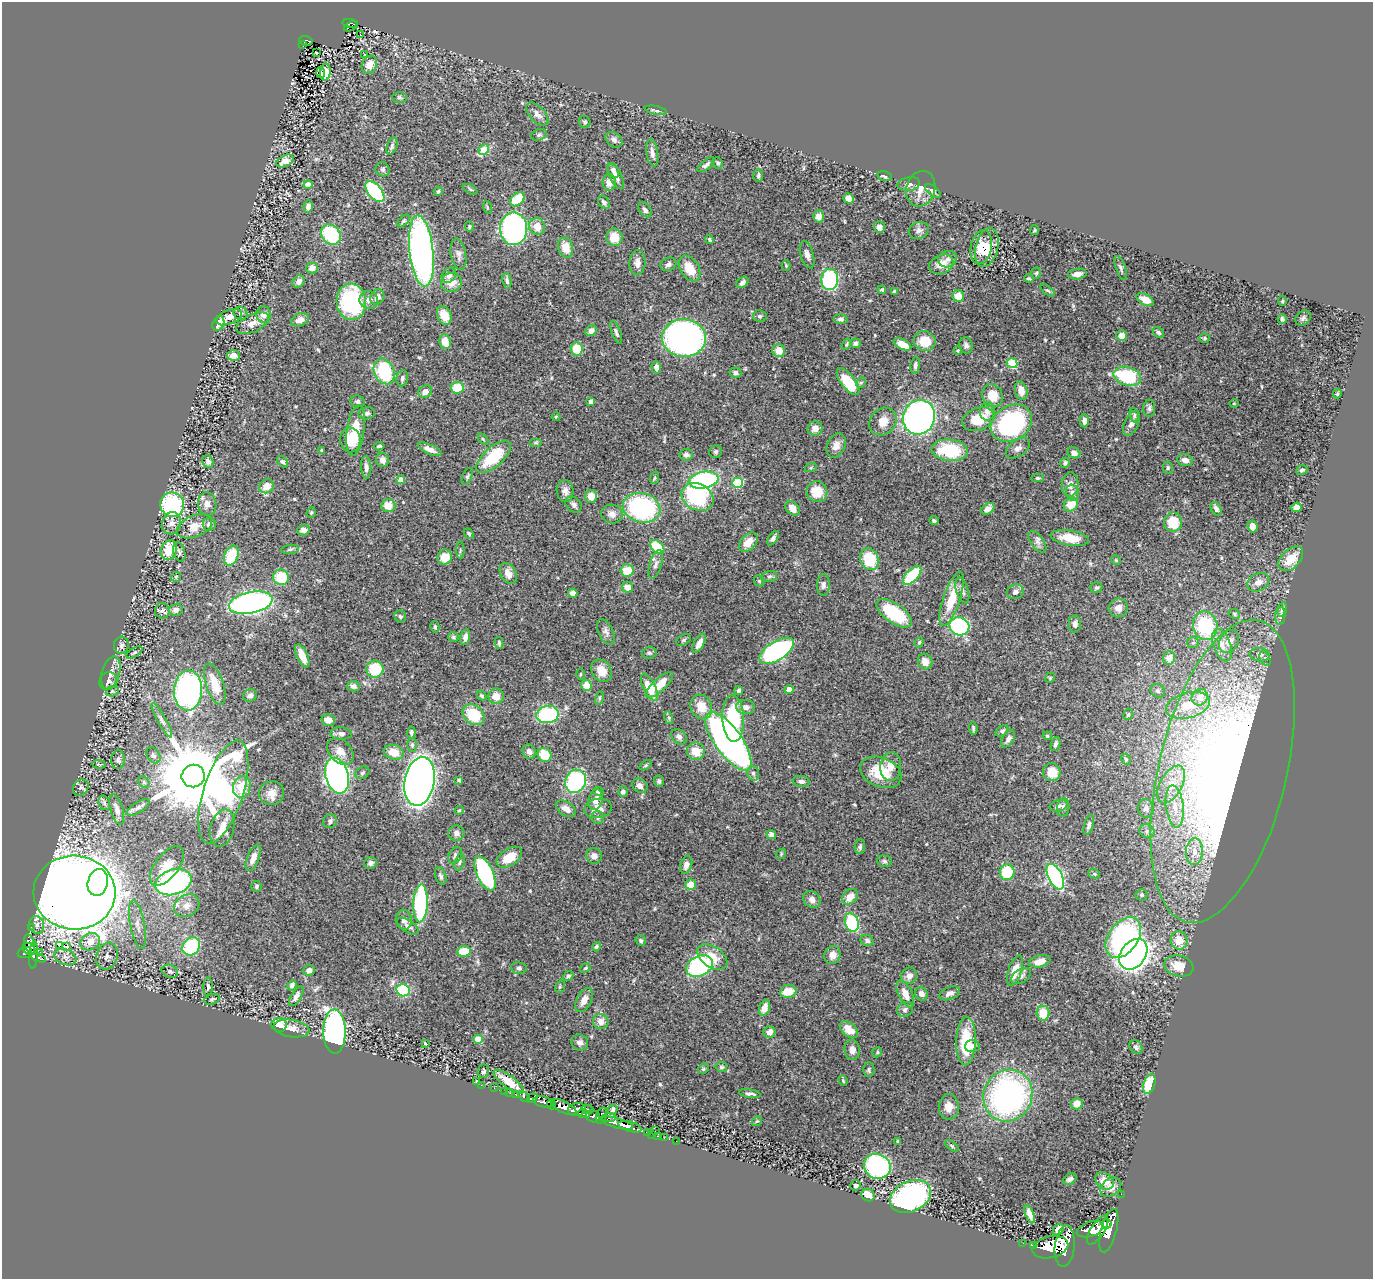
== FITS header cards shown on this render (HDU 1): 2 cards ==
NAXIS1  =                 1371
NAXIS2  =                 1277

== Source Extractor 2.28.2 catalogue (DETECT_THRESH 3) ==
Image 1371 x 1277 px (HDU 1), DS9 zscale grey, 1 PNG px = 1 image px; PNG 1375 x 1281 px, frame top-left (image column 1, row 1277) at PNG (2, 2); each listed source drawn as its Kron ellipse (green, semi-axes under 4 px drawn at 4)
Background 1.05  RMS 0.033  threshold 0.0984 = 3 sigma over >= 5 px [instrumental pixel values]
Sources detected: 535; of the 535, the 500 brightest by FLUX_AUTO listed and drawn (35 fainter detections omitted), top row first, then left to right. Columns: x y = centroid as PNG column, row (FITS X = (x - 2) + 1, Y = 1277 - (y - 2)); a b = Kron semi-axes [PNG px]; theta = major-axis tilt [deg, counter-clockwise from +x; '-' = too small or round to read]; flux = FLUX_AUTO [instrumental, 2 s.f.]
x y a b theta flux
350 23 8 3 -6 83
351 26 7 2 26 26
360 35 3 2 - 3.8
306 41 7 5 -16 99
303 45 2 2 - 8.8
316 52 3 2 - 4.5
364 55 3 3 - 34
369 65 9 7 64 26
325 72 8 5 85 45
321 73 5 3 - 90
399 97 7 5 0 3.9
656 110 11 4 -12 4.8
537 114 14 7 -47 13
585 122 6 5 - 3.8
539 135 8 5 18 5.3
614 140 9 7 -39 8.7
392 146 9 5 68 4.6
484 149 6 4 45 75
652 153 13 6 -82 12
285 161 9 5 24 18
718 163 6 5 - 4.2
706 165 10 4 39 6.9
383 169 7 6 - 4.9
613 170 8 5 -63 7.9
616 176 14 6 -65 13
758 176 6 5 - 3.7
885 176 7 4 -15 6.2
609 182 8 6 87 15
909 184 11 6 8 11
308 185 4 4 - 28
470 189 8 3 -30 3.1
921 189 18 14 72 30
438 191 5 4 - 3.7
933 191 9 4 -37 5.8
375 192 12 6 -50 210
517 199 8 6 41 61
848 199 5 5 - 18
604 202 7 5 -57 6.8
308 206 6 4 80 9.6
487 207 6 4 -72 2.9
645 210 8 5 -54 7.2
819 216 6 5 - 16
403 221 7 4 47 3.8
537 226 9 8 - 26
469 227 5 4 - 3
879 227 6 5 - 11
514 229 16 13 -89 500
919 230 10 8 20 8.8
1035 230 5 4 - 2.4
331 235 11 9 -49 130
614 237 8 8 - 42
709 240 4 4 - 3.2
981 247 17 10 79 51
987 247 20 11 76 49
566 248 10 7 -75 33
421 251 36 12 -84 950
458 254 16 7 -80 12
807 255 14 6 -73 12
948 259 9 8 - 11
637 263 12 8 87 14
668 264 8 6 26 7.6
941 264 12 9 26 27
786 266 5 4 - 2.4
312 268 5 5 - 19
690 268 14 9 -58 41
1121 268 13 5 -69 6.4
1036 273 6 4 85 3.4
1077 274 9 5 7 13
449 275 8 6 50 10
1029 278 4 4 - 3.2
830 279 10 8 85 270
507 281 8 4 -80 5.5
299 282 7 5 50 9.9
451 282 10 9 - 27
742 282 7 5 41 9.8
882 290 4 4 - 3.7
1047 290 8 3 -39 3.4
894 291 4 3 - 3.8
958 296 6 5 - 35
377 297 8 6 54 12
369 300 9 9 - 13
1145 300 9 5 -29 26
1282 301 5 4 - 2.5
351 302 18 14 -87 210
240 313 7 6 - 6.3
264 315 8 7 - 14
444 315 10 7 -66 35
760 316 7 6 - 4.5
229 317 13 7 22 19
1303 318 8 6 41 5.9
841 319 7 5 -9 5.7
1282 319 5 3 - 4.7
300 320 9 6 22 16
252 323 17 9 25 22
218 324 8 5 67 33
591 331 6 5 - 11
616 332 12 4 -71 6.4
1158 332 6 5 - 4
1121 336 5 5 - 21
684 338 22 19 -1 680
1205 338 5 5 - 3.2
925 341 11 10 - 45
445 342 7 6 - 28
855 343 5 5 - 5.9
846 344 6 4 57 2.8
902 344 9 5 -27 29
966 345 8 6 -79 7.6
577 349 7 6 - 59
958 350 4 4 - 2.5
779 351 6 6 - 27
234 356 6 5 - 20
1012 363 5 5 - 130
915 365 8 4 82 7.6
656 367 6 4 -86 9.8
384 371 13 10 -65 160
735 373 6 5 - 6.4
1127 376 14 9 -15 150
402 378 8 5 80 6.7
848 381 16 7 -52 94
861 383 5 4 - 3
457 388 6 6 - 60
425 391 7 6 - 13
1021 391 9 6 -76 20
1337 394 5 3 - 3.1
992 396 12 10 -66 43
357 401 7 6 - 5.6
591 401 4 4 - 12
1234 403 4 4 - 2.4
1149 408 8 6 88 6.2
987 411 9 7 84 13
366 413 8 6 12 7.4
1134 415 7 4 -82 4.1
556 417 4 4 - 2.4
919 417 17 15 67 1000
978 419 16 11 22 56
883 421 15 12 47 27
1084 421 7 4 -88 10
1011 423 22 17 32 330
1131 423 13 7 65 13
815 428 7 7 - 18
356 430 26 8 82 89
483 439 6 4 -46 3.2
350 440 12 10 -83 37
536 442 6 4 0 3
379 446 5 3 - 3.9
836 446 12 9 64 16
1018 448 13 8 36 11
430 449 12 5 -24 15
322 450 3 2 - 2.3
950 450 18 11 -4 120
716 452 7 6 - 5.3
1074 453 6 5 - 13
686 455 6 6 - 7.1
494 457 22 9 42 110
382 460 7 6 - 12
1185 460 8 6 -12 11
208 462 6 5 - 8.3
283 462 6 4 -48 4.7
1065 463 5 4 - 4.3
366 467 11 5 -87 10
811 467 6 4 20 2.7
1168 468 6 5 - 3.8
1302 470 6 4 23 5.3
467 476 9 4 65 4.8
654 478 6 4 70 2.8
1038 478 6 4 -1 3.1
401 480 4 4 - 33
704 480 15 8 9 310
737 483 5 5 - 160
1070 485 12 8 83 14
267 486 7 6 - 25
565 491 11 8 -81 13
817 492 11 10 - 48
1072 493 8 6 -72 7.7
591 496 6 6 - 23
698 497 17 13 -27 220
207 504 12 9 -81 16
172 505 12 12 - 240
574 505 9 7 -48 7.7
1071 505 7 6 - 39
388 506 7 6 - 31
1297 507 5 4 - 21
642 508 19 14 -14 360
793 508 8 6 -47 17
988 509 7 5 35 15
1216 509 7 5 -60 7
311 512 5 4 - 3
612 514 11 9 -11 14
934 521 4 3 - 4.4
1173 522 9 9 - 69
171 523 11 9 71 14
209 524 6 6 - 9.2
194 526 18 10 22 34
1252 526 6 5 - 20
303 530 6 5 - 9.5
469 534 5 4 - 3.7
773 538 8 4 56 7.3
1070 538 19 7 -9 47
748 542 11 7 50 26
1037 542 12 6 -54 10
657 547 8 5 -43 82
290 549 9 4 8 3.9
169 550 10 8 69 55
460 550 8 3 90 3.4
179 552 10 6 -75 5.7
231 556 10 7 67 80
445 557 8 7 - 35
869 559 11 9 -65 84
1291 559 15 9 44 44
1116 560 5 4 - 2.6
656 564 15 6 73 11
627 570 7 6 - 41
508 574 11 7 -59 16
912 575 12 6 46 120
176 577 5 5 - 2.7
281 577 8 8 - 74
769 577 8 5 16 5.1
759 581 6 5 - 2.8
1258 582 11 8 28 15
823 585 11 6 90 8.8
627 587 5 5 - 20
1096 588 6 5 - 4
962 591 13 6 -73 9.8
1015 592 8 7 - 8.5
573 593 5 4 - 10
952 599 28 8 71 66
251 603 22 10 12 630
1118 608 10 9 - 17
176 610 7 6 - 10
1282 610 7 4 74 5.8
162 611 8 7 - 7.2
894 613 20 9 -36 150
1234 614 6 4 -25 3.2
400 616 6 5 - 4.4
1280 616 9 5 85 7.4
1075 624 8 6 87 9.1
959 626 10 9 - 330
1205 626 14 12 -77 170
435 627 6 4 -76 3.4
606 632 14 7 -64 9.8
453 637 5 5 - 3.7
465 637 8 5 78 12
684 640 8 5 28 4.3
1229 641 12 9 59 21
919 642 5 4 - 3.1
499 643 6 4 -77 3.8
699 643 10 5 62 17
1193 643 6 5 - 4.6
121 645 8 7 - 8.8
1222 645 17 8 -70 23
777 651 19 9 32 480
134 652 9 4 31 4.6
649 653 7 5 8 4.8
1260 655 10 7 -6 9.5
302 656 12 5 -66 35
1169 658 6 6 - 22
1265 659 7 5 -62 4.6
925 662 8 7 - 17
375 669 9 8 - 82
601 671 12 9 -58 29
111 673 17 9 73 18
580 674 5 3 - 2.4
1050 678 5 4 - 2.8
108 681 9 8 - 9.1
215 684 21 8 -72 43
586 685 6 5 - 38
659 685 17 6 42 44
353 686 6 5 - 8.7
649 687 15 6 -64 53
789 689 4 4 - 29
188 690 20 14 87 600
112 691 6 5 - 4.2
739 691 4 3 - 5.5
1158 691 7 6 - 5.6
250 695 7 6 - 7.6
482 695 5 4 - 3.5
496 696 8 7 - 26
1200 697 9 8 - 31
599 698 7 4 77 3.6
1188 705 22 12 14 69
701 707 12 10 -65 39
745 707 9 7 -2 12
1128 714 6 4 67 3.4
473 715 12 9 -42 84
548 715 11 8 8 210
669 718 6 4 -73 3
733 719 23 11 -87 140
162 720 19 4 -61 9.8
328 720 7 5 -17 18
973 728 6 3 -83 3.8
1002 731 7 5 34 5.2
411 732 6 4 87 5.6
341 733 11 6 -2 8.9
1047 736 5 4 - 4.3
679 737 9 6 -45 8
1008 739 9 5 58 9.1
728 741 34 13 -54 1100
1055 744 7 4 73 6.3
412 745 7 5 -89 4.8
340 751 15 11 -46 23
529 751 7 6 - 10
696 751 9 8 - 33
394 752 10 7 -14 31
153 755 9 6 -56 7
544 755 7 6 - 54
1126 759 6 4 -69 3.1
118 760 9 7 89 7.8
99 764 7 4 -6 3.2
646 765 7 4 32 2.9
891 766 14 10 86 21
1223 771 155 64 77 2600
881 772 21 14 -22 73
1052 772 9 8 - 38
362 773 7 5 34 4.5
753 773 7 5 -75 7
193 776 11 11 - 30000
337 776 18 11 -73 940
459 780 3 3 - 5.3
419 781 24 15 79 1900
575 781 12 10 67 240
659 781 6 5 - 4.8
801 781 8 5 -8 8.5
144 782 6 5 - 3.6
1171 785 21 11 61 48
640 786 8 6 -42 10
242 787 11 9 80 43
81 788 9 7 49 5.5
598 791 5 4 - 5.2
223 792 53 20 72 480
623 792 5 4 - 6.2
272 793 13 12 - 22
596 800 10 7 76 15
104 803 7 5 -71 4.2
1058 806 9 5 15 7.1
1175 806 21 9 -83 40
138 807 13 5 32 8.8
598 808 14 9 11 22
1063 808 9 6 84 7.5
1146 808 9 8 - 10
117 809 16 6 -73 13
566 809 11 6 -33 17
459 810 4 4 - 2.6
598 818 6 6 - 5.9
330 821 7 6 - 6.3
1089 825 10 4 74 5.9
222 828 19 11 75 27
1147 831 8 6 -24 7.4
456 833 8 7 - 9.1
772 835 5 4 - 13
860 847 7 5 85 5
1194 852 13 8 85 24
781 854 6 4 50 3
455 855 9 6 62 6.2
594 856 8 7 - 12
509 857 14 8 33 43
253 858 14 6 68 18
884 861 7 5 -17 4.4
460 862 8 5 72 4.7
370 863 6 6 - 7.8
686 865 9 5 74 12
167 866 23 11 52 33
1007 872 8 7 - 82
485 874 18 8 -67 350
1094 874 6 4 -21 3
441 876 9 5 -71 6.1
1055 877 14 7 -63 380
98 882 13 10 76 280
173 882 19 12 17 400
690 884 5 5 - 36
256 886 5 5 - 4.3
74 893 41 37 -3 6400
1141 895 6 6 - 5.3
850 897 9 6 44 23
812 900 9 7 -41 14
420 903 19 7 88 310
187 906 13 10 32 21
404 920 10 8 -83 11
852 922 9 6 -70 150
37 925 9 7 -75 9
137 925 25 7 -79 21
408 926 12 6 -34 9.4
31 927 2 2 - 8.3
1123 938 23 14 55 430
641 940 5 5 - 4.6
1179 940 9 8 - 38
867 941 7 5 -27 5.7
90 942 10 8 27 30
30 944 10 5 -76 380
59 946 3 3 - 3900
66 946 3 3 - 24
191 946 10 8 49 170
596 947 5 4 - 3.6
29 949 7 5 -43 360
464 951 7 5 6 57
25 953 7 5 18 380
39 953 3 2 - 7.2
1133 954 17 12 54 1800
33 955 13 3 86 230
832 955 9 8 - 16
107 956 14 10 69 15
65 957 11 7 -22 12
712 957 17 10 -36 40
38 958 8 3 -19 180
1040 961 11 6 11 25
699 966 14 10 26 270
1179 966 15 10 -12 38
519 968 7 6 - 5.5
586 968 6 4 40 3
309 970 6 5 - 12
1015 970 16 6 71 35
170 971 8 6 -23 5.4
568 976 6 4 42 4.6
909 976 8 8 - 14
1021 976 11 6 32 8.3
292 985 5 4 - 7
208 987 9 4 88 5.4
560 987 6 5 - 3.1
403 990 7 6 - 110
788 991 8 6 7 40
950 993 11 6 22 10
905 994 14 7 -64 25
921 994 7 6 - 12
296 996 11 5 59 9.9
212 999 8 5 18 3.6
584 1000 13 7 62 19
765 1008 8 5 73 19
905 1009 8 7 - 7.2
1043 1013 7 6 - 40
601 1021 8 7 - 15
279 1025 7 7 - 47
291 1028 18 8 -8 21
849 1030 10 6 -40 26
334 1031 22 11 -90 850
769 1032 6 6 - 16
478 1039 4 4 - 62
966 1041 24 10 88 97
580 1042 8 8 - 9.9
425 1043 3 3 - 3.7
972 1046 7 6 - 8.7
1136 1047 7 6 - 5.9
852 1050 10 7 -82 14
877 1052 5 4 - 3.1
721 1067 6 5 - 4.1
703 1069 6 4 45 3
869 1070 7 5 89 4.4
483 1071 6 5 - 5.3
843 1081 5 4 - 2.8
477 1082 3 3 - 3.1
509 1082 18 6 -37 30
1149 1084 10 6 73 100
481 1085 2 2 - 27
494 1088 2 2 - 8.4
505 1091 3 2 - 18
510 1093 2 2 - 7.6
515 1094 3 2 - 12
750 1094 11 4 -9 6.8
1008 1096 26 24 62 620
524 1097 6 3 -33 150
532 1098 6 4 36 240
543 1102 10 5 -14 940
551 1104 5 4 - 500
1077 1104 6 5 - 19
564 1107 14 6 -26 2000
949 1107 13 10 88 24
588 1109 6 3 -17 100
613 1109 5 4 - 5.3
577 1110 9 6 7 880
583 1114 6 4 -13 270
601 1115 8 5 70 410
593 1116 7 6 - 580
609 1117 7 3 6 290
757 1121 6 4 41 2.9
617 1123 16 5 -15 1300
630 1127 12 5 -16 1300
655 1131 2 2 - 48
648 1133 3 3 - 35
652 1134 2 2 - 12
658 1136 3 2 - 22
664 1138 2 2 - 9.9
676 1141 2 2 - 9.5
898 1141 3 3 - 3.1
952 1146 8 4 -36 3.4
877 1166 13 12 - 330
1070 1179 7 5 31 6.7
1104 1181 10 8 -41 27
856 1185 5 5 - 6
1111 1187 11 8 37 18
1121 1194 2 2 - 6.1
868 1195 7 6 - 32
911 1196 21 15 25 530
1030 1214 9 4 -70 14
1107 1224 5 5 - 600
1090 1229 14 7 18 1700
1058 1230 6 5 - 13
1098 1230 16 7 57 2500
1109 1231 22 7 75 2800
1023 1243 2 2 - 9.9
1034 1246 3 3 - 110
1065 1246 21 10 84 4100
1050 1247 18 10 13 4500
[35 fainter detections neither listed nor drawn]